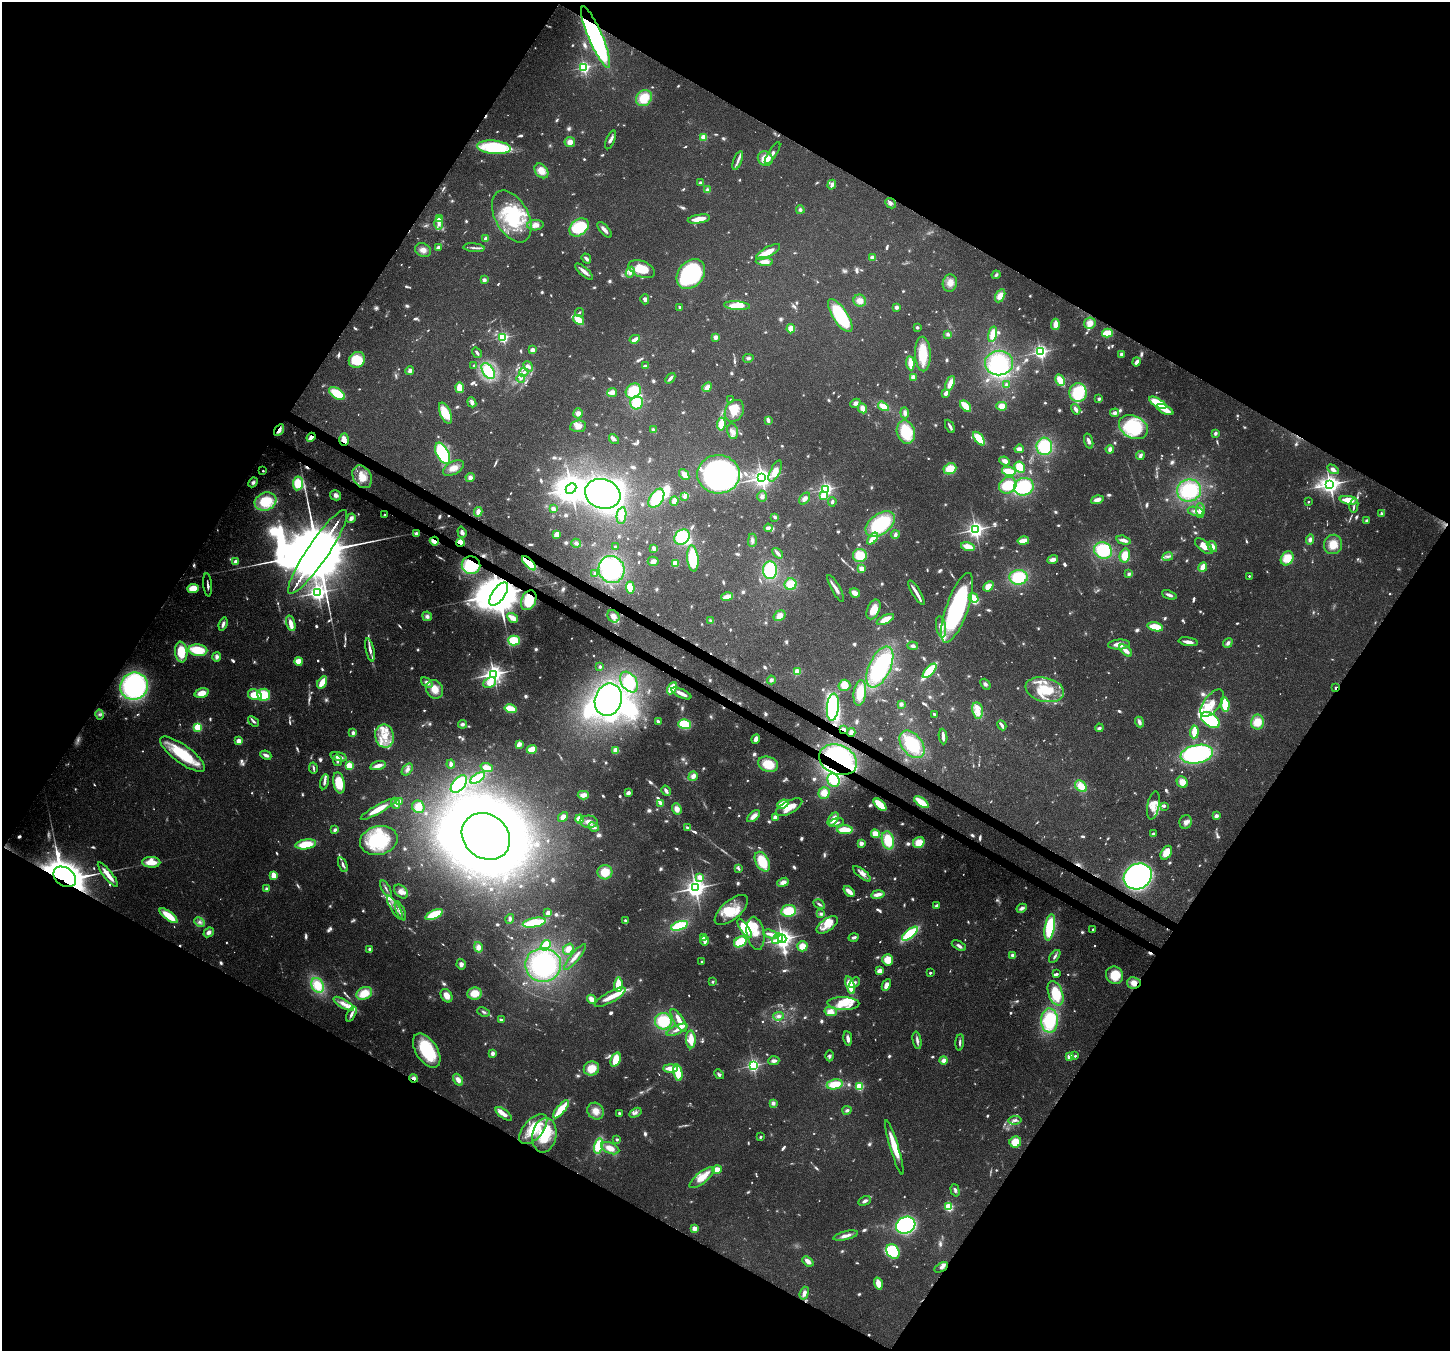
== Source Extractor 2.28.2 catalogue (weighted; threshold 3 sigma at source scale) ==
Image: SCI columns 77-5867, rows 360-5753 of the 5938 x 6042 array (HDU 1 of 3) = the unmasked area's bounding box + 8 px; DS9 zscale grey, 4 x 4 block average (1 PNG px = mean of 4 x 4 image px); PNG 1452 x 1353 px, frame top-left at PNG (2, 2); each listed source drawn as its Kron ellipse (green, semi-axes under 4 px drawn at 4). Shown black and unused: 49% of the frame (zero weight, under 3 of 4 exposures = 8% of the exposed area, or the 3 px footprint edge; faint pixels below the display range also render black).
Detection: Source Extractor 2.28.2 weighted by HDU 2 'WHT'. Background 0.103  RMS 0.004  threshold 0.0181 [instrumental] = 3 sigma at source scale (4.5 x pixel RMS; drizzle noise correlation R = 1.50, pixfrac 1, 0.0396/0.0396 arcsec/px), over >= 5 px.
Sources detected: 1350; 74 too faint to see at this stretch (4 x 4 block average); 27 inside a brighter object's white glare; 5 cosmic-ray / hot-pixel residue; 1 long thin detection or spike segment (spike, bleed or trail) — neither listed nor drawn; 14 coinciding with a brighter row at this scale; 152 inside a brighter listed object's ellipse — not listed separately; of the other 1077, all 500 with FLUX_AUTO >= 5.91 (the completeness limit of this list) listed and drawn (577 fainter detections not listed), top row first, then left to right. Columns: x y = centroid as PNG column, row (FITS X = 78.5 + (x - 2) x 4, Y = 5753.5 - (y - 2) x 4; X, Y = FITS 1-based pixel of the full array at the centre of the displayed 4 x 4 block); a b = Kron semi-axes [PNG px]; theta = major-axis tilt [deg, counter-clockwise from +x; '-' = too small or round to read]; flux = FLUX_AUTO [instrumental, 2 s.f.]
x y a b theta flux
596 37 33 7 -67 670
584 67 2 2 - 540
644 98 9 7 48 66
704 137 2 2 - 110
610 140 10 2 67 12
570 142 5 5 - 18
494 147 17 6 -6 170
772 153 12 3 57 16
765 159 8 7 - 38
738 160 10 3 69 10
541 171 8 6 -51 28
701 183 4 3 - 5.9
832 185 5 2 - 13
707 190 3 3 - 10
890 203 6 4 -44 9
800 210 4 3 - 6.4
512 216 28 16 -61 170
439 219 2 2 - 74
699 219 11 3 9 41
439 223 6 3 88 14
535 225 8 5 4 19
579 227 10 7 39 120
604 230 10 3 -48 12
486 239 2 2 - 52
438 247 3 2 - 9.1
474 248 10 2 -4 8.5
423 250 8 6 -26 18
768 252 13 5 30 33
872 257 2 2 - 55
586 259 5 2 - 9
764 262 9 4 -3 19
642 269 14 8 -23 80
584 271 11 3 -41 15
630 272 5 4 - 14
691 274 16 12 49 370
996 275 4 3 - 6.5
484 280 2 2 - 41
950 283 8 7 - 24
1000 296 7 4 61 27
645 299 5 3 - 8.6
860 301 6 6 - 23
737 306 13 4 -5 50
680 307 3 2 - 6.5
896 307 2 2 - 38
579 313 5 2 - 6.4
840 316 19 7 -57 200
578 320 6 4 -38 47
1090 323 6 5 - 24
1055 324 6 3 86 30
917 327 3 2 - 7
791 329 5 4 - 29
1107 333 5 3 - 73
948 334 4 3 - 6.3
993 334 8 4 77 43
503 337 2 2 - 430
715 337 2 2 - 61
635 339 5 3 - 16
533 350 3 2 - 14
1040 352 2 2 - 730
477 353 5 2 - 7.5
923 354 17 8 -88 77
1121 354 3 3 - 6.2
748 358 5 3 - 6.1
357 360 8 7 - 110
1136 362 5 3 - 13
910 363 7 3 -85 34
999 363 14 12 -2 190
474 365 2 2 - 6.5
645 366 3 2 - 8.9
528 367 6 4 -52 11
410 370 4 3 - 11
488 371 9 5 -56 120
524 372 5 3 - 10
913 377 3 3 - 17
521 378 4 3 - 6.5
670 378 6 2 48 11
1060 380 6 2 -61 71
950 383 7 3 67 34
1006 385 4 3 - 7.7
707 387 5 3 - 18
460 388 5 4 - 33
633 391 8 7 - 85
612 392 5 4 - 16
337 393 9 5 -33 76
946 393 4 3 - 15
1078 393 9 8 - 110
1099 399 3 3 - 6.1
730 400 2 2 - 10
472 402 5 3 - 10
637 403 6 6 - 70
855 403 5 4 - 11
1158 403 10 4 -30 64
883 406 6 3 -32 29
966 406 7 3 -45 63
1002 406 5 4 - 25
862 408 5 4 - 17
1076 409 5 3 - 12
1165 409 9 3 -28 44
734 411 12 9 60 32
445 413 11 5 -68 61
578 413 5 4 - 15
905 413 5 3 - 12
1115 413 4 4 - 9.1
768 420 4 2 - 14
721 424 6 3 82 39
578 426 8 6 8 20
950 426 7 2 -62 12
1133 427 15 11 -26 160
279 430 6 2 57 19
653 430 4 3 - 8.7
733 431 8 5 -77 14
906 432 12 9 -73 110
1215 433 4 3 - 7.1
311 437 5 2 - 29
979 438 8 4 -51 68
614 439 5 3 - 8.3
344 440 6 5 - 22
1089 441 8 3 -75 10
1044 446 9 8 - 140
1019 449 5 4 - 11
1110 449 4 2 - 17
442 453 11 6 -63 200
1140 456 4 2 - 13
1005 461 5 3 - 16
1020 467 6 5 - 43
453 468 11 6 29 23
950 469 6 5 - 49
1333 469 6 4 -30 11
263 471 2 2 - 7.6
775 471 11 5 64 33
1009 471 7 3 -11 53
684 474 6 4 -50 22
719 474 21 19 0 710
362 477 12 9 -60 45
470 478 4 4 - 12
762 478 3 3 - 1600
253 482 5 4 - 8.4
298 483 7 5 83 65
1330 484 4 3 - 1500
1008 485 9 7 35 86
1024 487 10 9 - 150
571 488 6 4 43 3500
826 489 2 2 - 690
1189 490 12 11 - 150
603 494 18 14 -19 580
336 495 6 5 - 11
685 496 3 2 - 19
762 496 6 4 -89 10
823 496 2 2 - 69
656 498 11 6 56 110
805 499 7 4 51 13
1097 500 6 3 17 17
1349 500 9 4 -8 43
674 501 5 3 - 17
265 502 11 9 20 91
832 502 5 3 - 6.1
1308 502 2 2 - 8.5
1354 505 7 2 80 6.3
553 509 4 3 - 12
1200 510 7 4 -89 14
1196 511 8 4 -11 11
478 512 5 3 - 18
1381 514 4 2 - 6.1
384 515 2 2 - 12
622 515 8 4 81 27
775 517 3 3 - 6
351 518 5 3 - 15
1366 521 2 2 - 22
880 524 16 10 36 200
768 528 4 3 - 12
975 530 3 3 - 1300
462 532 6 3 -72 8
416 534 3 3 - 11
557 534 4 3 - 22
895 535 4 3 - 9.8
682 537 8 7 - 110
873 539 7 3 49 54
752 540 7 3 90 8.8
1124 540 7 3 -14 15
1310 540 5 3 - 8.8
434 541 4 3 - 24
1023 541 6 3 12 31
460 543 4 3 - 41
576 543 5 4 - 8.5
1333 544 10 9 - 39
1204 546 11 5 -40 30
1212 546 6 4 -56 17
615 547 2 2 - 17
968 547 7 4 -17 39
654 548 4 3 - 8.8
1103 550 9 8 - 130
318 552 50 10 56 69000
778 553 6 2 -46 16
1125 555 7 5 76 41
860 556 7 6 - 59
1168 557 5 3 - 7.1
693 558 13 5 -85 160
1287 558 7 6 - 41
1053 559 5 3 - 17
653 561 5 5 - 9
236 562 2 2 - 52
529 563 9 4 -45 100
675 564 4 3 - 22
471 565 9 8 - 120
1203 567 5 2 - 39
611 569 14 12 -68 290
862 569 2 2 - 66
770 570 9 7 -86 140
595 574 4 3 - 7.7
1129 574 4 3 - 6.2
1249 576 2 2 - 7.1
1018 577 9 7 3 110
791 584 6 6 - 45
208 585 11 2 -84 7.1
988 586 6 4 41 25
630 587 6 4 -84 42
193 588 6 4 7 46
836 589 15 4 -61 18
318 593 3 3 - 1200
855 593 5 3 - 23
916 593 14 2 -58 25
499 594 13 6 54 15000
1169 595 8 3 -20 9.5
727 597 6 3 17 32
974 598 5 4 - 35
529 600 10 7 67 62
957 608 37 11 71 470
873 609 10 6 65 40
427 616 5 4 - 10
613 616 7 5 -52 19
779 616 6 5 - 22
513 618 6 2 -31 34
885 620 9 4 26 32
711 621 4 2 - 8.9
291 623 8 3 -73 32
223 624 6 2 71 12
941 627 11 5 -80 22
1155 627 8 4 -13 56
514 641 6 5 - 79
1188 642 9 3 -8 18
1228 643 5 3 - 10
1119 645 11 5 3 21
913 646 5 3 - 9.3
198 650 9 6 -6 87
370 650 12 3 -78 17
1126 650 8 3 -41 21
181 652 10 6 -83 76
217 657 5 3 - 11
298 661 4 3 - 39
600 667 2 2 - 8.7
880 667 22 10 65 290
797 671 4 3 - 25
930 671 9 4 47 120
493 674 3 3 - 1400
771 680 4 3 - 8.2
322 682 7 3 58 50
629 682 11 7 -56 130
427 683 6 4 -38 14
490 683 6 5 - 33
985 684 6 3 -52 6.4
844 685 6 5 - 31
134 686 14 13 - 450
672 688 6 3 60 64
1335 688 3 2 - 6.1
435 689 9 8 - 36
1045 690 19 12 -13 100
202 693 7 4 16 39
681 693 11 2 -25 23
860 693 13 6 82 59
255 695 7 5 -16 58
264 695 6 6 - 68
608 700 16 13 71 340
1212 703 16 8 52 39
901 704 3 3 - 9.5
1225 705 7 3 -83 73
833 707 13 6 85 280
510 709 6 3 -15 61
977 710 8 5 -80 26
934 714 3 2 - 8.5
100 715 5 3 - 6.1
1210 720 10 6 -35 200
254 721 6 3 -37 6
658 722 4 2 - 10
1139 722 5 3 - 11
1257 722 7 6 - 46
462 724 4 3 - 8.1
685 724 6 5 - 90
1002 725 5 2 - 11
198 727 2 2 - 220
1099 728 4 3 - 6.8
843 730 2 2 - 61
851 732 4 3 - 10
1194 732 6 3 87 50
353 733 4 3 - 9.3
385 736 11 9 -78 52
943 736 8 2 -84 15
756 739 5 3 - 15
239 741 2 2 - 89
519 744 2 2 - 42
912 744 16 10 -51 150
532 749 5 3 - 45
616 750 3 3 - 28
183 754 27 9 -36 140
1197 754 16 9 11 420
266 755 6 3 -25 15
339 757 8 3 -14 16
337 760 6 2 -80 9.9
838 760 19 14 -24 330
451 764 4 3 - 11
768 764 10 7 -20 67
349 766 2 2 - 190
378 766 8 3 14 20
313 768 5 2 - 6.5
487 768 6 3 -20 29
407 769 7 4 52 11
693 776 5 3 - 17
478 778 8 4 32 57
833 780 7 6 - 63
324 782 8 2 76 8.6
1182 782 6 5 - 25
339 783 11 5 -80 66
459 784 10 6 50 130
1081 786 7 5 -43 41
666 791 5 2 - 12
628 793 3 2 - 15
824 793 6 5 - 30
583 795 5 4 - 20
400 801 2 2 - 48
921 802 8 3 -36 75
396 803 6 3 -65 16
660 803 2 2 - 22
783 804 5 3 - 66
880 805 8 3 -43 74
1153 805 14 6 79 28
1164 806 2 2 - 8.8
418 807 6 6 - 33
789 807 15 6 28 49
378 809 20 3 29 53
677 809 5 4 - 19
754 816 8 4 41 20
1216 816 3 2 - 18
563 817 5 4 - 16
775 817 4 2 - 18
579 819 4 4 - 33
833 819 7 3 56 31
589 822 9 6 -4 20
1186 822 7 6 - 14
836 823 8 3 15 9
594 827 5 3 - 15
687 827 3 2 - 12
335 830 3 2 - 7.9
845 830 8 4 -2 57
875 834 5 4 - 37
1153 834 2 2 - 6.9
486 836 26 21 -39 4000
379 840 19 14 13 190
888 840 9 6 -77 84
861 843 2 2 - 65
919 843 6 5 - 40
306 844 10 5 8 74
1166 853 7 5 56 41
151 862 9 5 -2 47
762 862 11 6 -60 81
343 865 8 3 -67 11
739 869 3 2 - 7.6
605 872 7 7 - 48
862 874 11 3 -39 14
108 875 15 3 -51 35
274 876 3 3 - 41
1138 876 14 12 30 1100
65 877 12 9 -36 5900
700 877 2 2 - 62
783 882 6 3 22 17
386 888 9 2 -62 6.3
695 888 4 3 - 1800
266 889 4 3 - 8.4
401 891 8 5 -43 17
849 892 7 3 -41 23
878 894 7 2 10 25
819 904 6 3 -30 6.7
936 905 4 2 - 6
395 908 13 3 -59 15
1022 908 5 3 - 10
731 910 20 9 41 62
400 911 10 2 -67 29
789 911 7 6 - 79
548 913 3 2 - 17
821 914 4 4 - 6.3
434 915 9 4 23 83
169 916 11 3 -37 75
510 919 5 3 - 6.9
625 921 4 2 - 6.7
199 922 6 4 -26 9.5
534 923 11 4 11 110
827 925 12 6 36 35
679 926 9 4 18 110
1050 927 13 5 81 170
745 928 11 4 -56 94
1093 929 2 2 - 6.5
209 932 5 4 - 11
756 933 17 8 -79 32
771 934 8 3 -16 12
910 934 10 4 40 150
704 938 2 2 - 62
854 938 5 2 - 8.8
777 939 6 4 40 33
782 939 4 3 - 1600
705 941 5 2 - 17
740 942 7 5 33 75
546 945 6 4 53 50
802 946 5 5 - 31
959 946 8 3 -26 8.6
478 947 5 4 - 19
370 949 2 2 - 22
568 949 6 5 - 20
1013 955 4 3 - 12
1055 956 7 2 52 7.2
575 957 16 3 51 18
888 960 5 5 - 37
702 961 2 2 - 11
461 964 5 4 - 11
543 965 18 17 - 300
880 971 3 3 - 31
930 973 2 2 - 12
1056 974 3 2 - 6.1
1115 975 9 8 - 68
713 982 2 2 - 16
854 983 6 3 45 7.7
1134 983 6 5 - 21
618 984 7 4 87 54
318 985 8 6 -61 61
850 985 9 3 -73 73
886 985 6 3 63 21
364 993 8 6 28 49
475 993 7 6 - 41
1056 993 13 7 -70 87
447 996 7 5 -56 24
610 997 17 5 29 30
591 999 5 3 - 24
843 1003 16 6 -2 43
344 1004 11 4 -31 20
830 1011 6 4 -13 23
484 1012 6 3 -23 6.1
351 1014 8 3 64 13
778 1016 5 3 - 10
501 1020 3 2 - 8.3
679 1020 13 5 -58 27
663 1021 8 8 - 110
1049 1021 12 8 -89 160
677 1030 11 3 24 14
691 1039 9 5 -89 42
848 1039 7 3 -80 15
917 1040 9 3 -80 9.3
960 1042 8 2 85 6.9
427 1051 19 10 -58 150
492 1053 3 3 - 12
830 1056 5 3 - 6.4
1075 1056 2 2 - 6.6
1069 1057 2 2 - 77
616 1060 7 4 69 53
944 1060 4 3 - 13
774 1061 5 3 - 13
753 1065 2 2 - 610
670 1068 7 2 0 41
591 1069 8 7 - 45
678 1073 8 4 -79 58
719 1074 5 4 - 6.8
414 1078 4 3 - 12
458 1080 6 4 -59 19
835 1084 8 5 10 61
859 1086 2 2 - 230
773 1103 4 3 - 9.6
561 1109 11 4 50 73
847 1110 5 3 - 6.4
596 1111 9 8 - 26
619 1113 3 2 - 6.1
635 1113 6 3 29 8.5
504 1114 9 4 -38 20
1015 1120 6 3 7 7.9
533 1129 18 9 49 88
544 1135 17 12 80 99
760 1137 2 2 - 6.9
617 1139 2 2 - 16
1015 1142 6 5 - 40
598 1146 7 4 75 69
894 1147 28 4 -73 66
610 1148 9 5 -22 32
717 1170 5 4 - 25
702 1177 15 5 38 51
955 1190 6 3 -73 7.4
864 1201 6 3 29 11
949 1207 2 2 - 240
906 1225 10 8 26 530
695 1228 2 2 - 73
846 1235 12 3 14 19
893 1251 8 6 -60 140
808 1261 6 3 -39 19
941 1267 7 3 30 11
878 1283 6 4 -74 32
804 1293 6 4 71 14
Overlapping masked pixels (flux is a lower limit): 21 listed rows (the first 20) at x y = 596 37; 279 430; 311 437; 344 440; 434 541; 460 543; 318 552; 529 563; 471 565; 499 594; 529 600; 1335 688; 843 730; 851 732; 838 760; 833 780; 921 802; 65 877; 1134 983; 414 1078